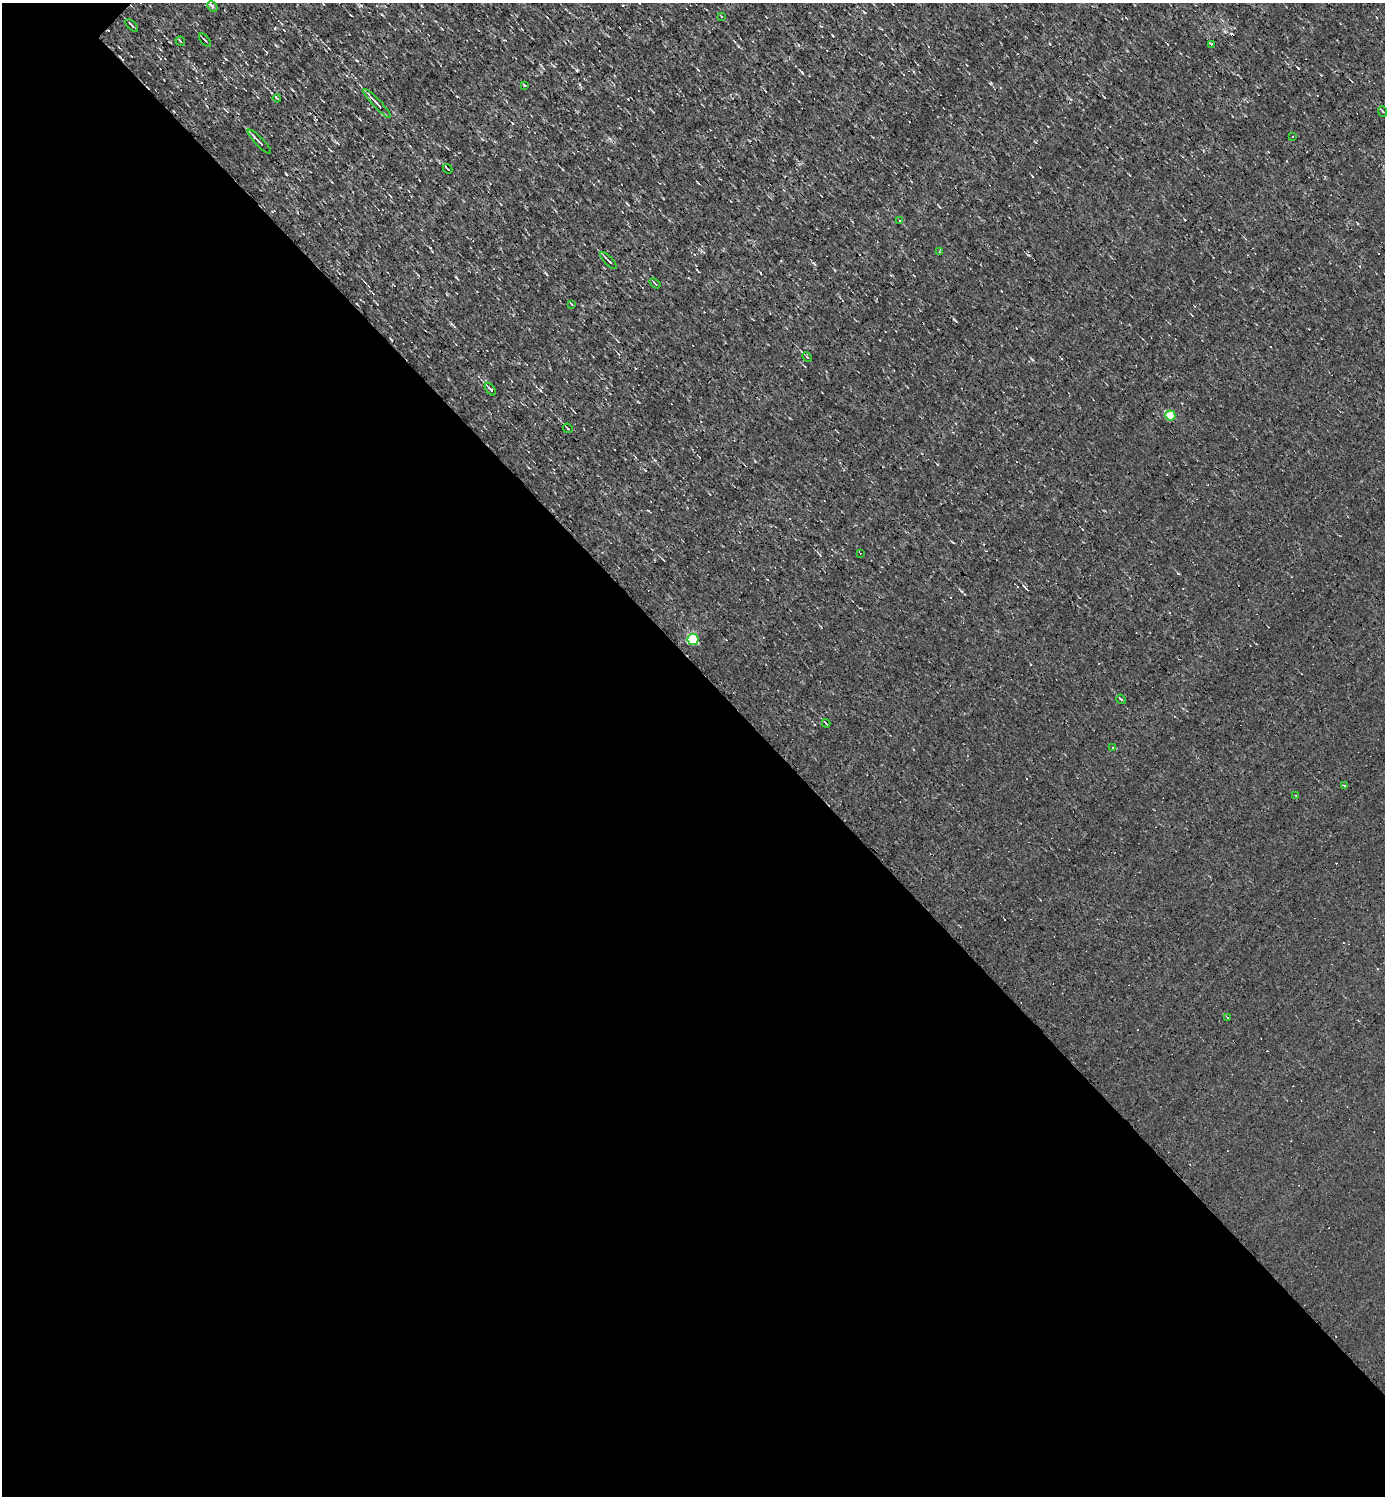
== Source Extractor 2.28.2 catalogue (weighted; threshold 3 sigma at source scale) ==
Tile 14 of 4 x 4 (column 2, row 4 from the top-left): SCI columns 1534-2916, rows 1-1494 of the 5977 x 5977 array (HDU 1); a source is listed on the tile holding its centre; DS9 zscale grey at full resolution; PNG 1387 x 1498 px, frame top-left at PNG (2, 3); each listed source drawn as its Kron ellipse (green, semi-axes under 4 px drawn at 4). Shown black and unused: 56% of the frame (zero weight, under 3 of 4 exposures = <1% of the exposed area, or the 3 px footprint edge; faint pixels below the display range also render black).
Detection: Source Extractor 2.28.2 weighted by HDU 2 'WHT'; one run over the whole footprint, this tile lists its part. Background 0.00339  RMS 0.042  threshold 0.191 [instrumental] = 3 sigma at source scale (4.5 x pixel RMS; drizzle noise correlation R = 1.50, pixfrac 1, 0.05/0.05 arcsec/px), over >= 5 px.
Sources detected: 54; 24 cosmic-ray / hot-pixel residue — neither listed nor drawn; the other 30 listed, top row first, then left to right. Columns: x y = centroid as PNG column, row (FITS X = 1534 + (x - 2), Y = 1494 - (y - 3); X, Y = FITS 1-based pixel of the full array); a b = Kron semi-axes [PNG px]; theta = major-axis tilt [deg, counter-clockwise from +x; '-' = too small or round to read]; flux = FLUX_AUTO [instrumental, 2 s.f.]
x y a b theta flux
212 6 5 4 - 10
721 17 4 3 - 7.5
132 25 8 2 -46 7.6
205 40 8 3 -50 6.3
180 41 5 2 - 3.8
1211 44 3 3 - 5.4
525 85 3 2 - 6.7
277 98 4 3 - 4.7
377 103 19 3 -47 25
1382 111 5 3 - 3.5
1293 137 3 2 - 5.3
259 142 16 3 -46 18
448 169 5 2 - 6.2
900 220 3 2 - 4.7
939 252 4 3 - 4.6
608 260 11 2 -46 10
655 283 6 3 -39 4.6
571 304 4 2 - 3
807 357 5 3 - 4.6
490 389 7 3 -52 8.2
1170 415 5 5 - 130
568 428 5 3 - 5
860 553 3 2 - 6.6
693 639 5 5 - 370
1121 699 5 3 - 4.4
826 723 4 2 - 3.5
1112 747 2 2 - 2.6
1344 786 3 2 - 6.2
1296 795 4 3 - 3
1228 1018 3 3 - 13
Unlisted compact peaks at least as high as the median listed source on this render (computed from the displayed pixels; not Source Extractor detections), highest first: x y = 1298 68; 456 277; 275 28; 1178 573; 1032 359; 512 123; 802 72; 738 46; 546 274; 357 61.